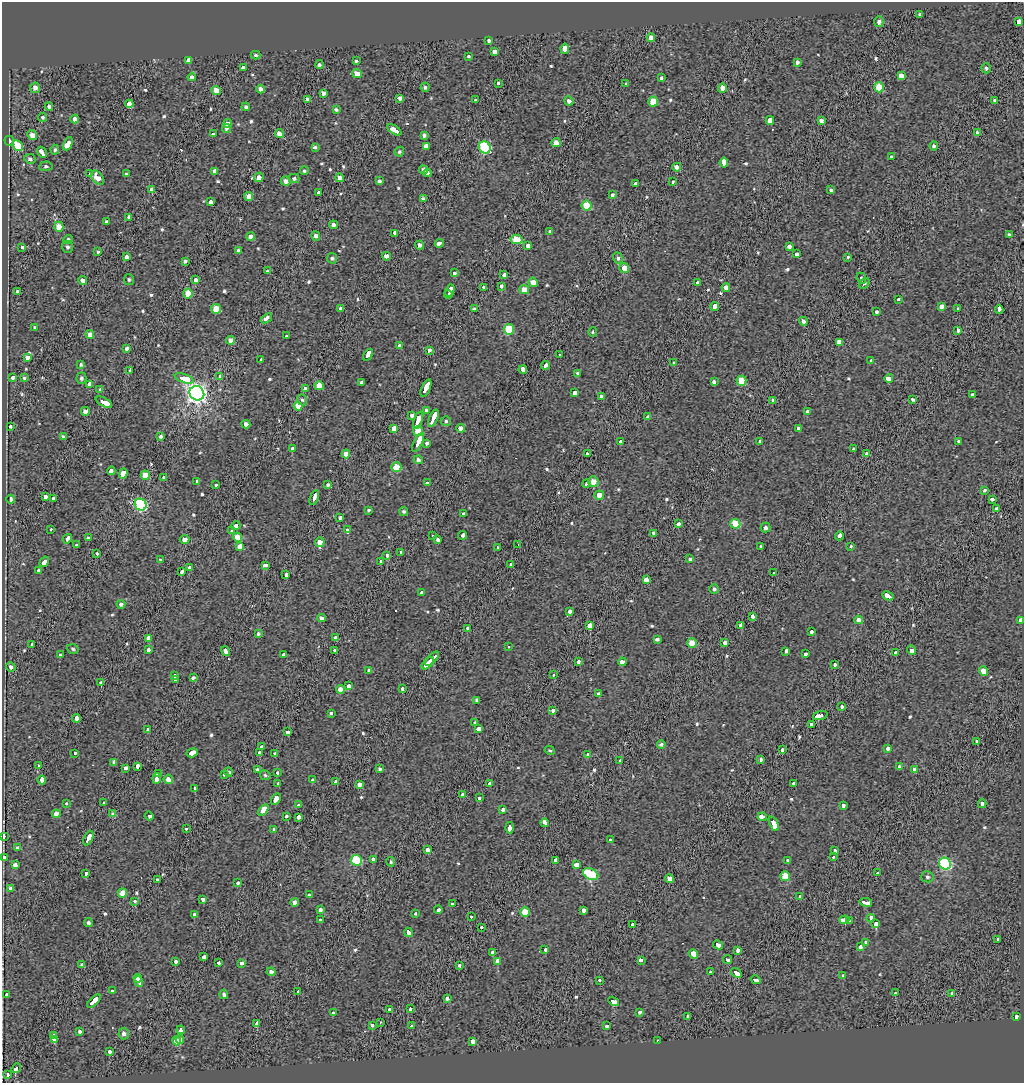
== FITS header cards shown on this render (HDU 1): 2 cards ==
NAXIS1  =                 1022
NAXIS2  =                 1081

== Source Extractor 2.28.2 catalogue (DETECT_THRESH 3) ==
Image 1022 x 1081 px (HDU 1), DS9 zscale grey, 1 PNG px = 1 image px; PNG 1026 x 1085 px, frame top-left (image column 1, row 1081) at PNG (2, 2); each listed source drawn as its Kron ellipse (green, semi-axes under 4 px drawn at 4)
Background -0.0424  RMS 0.042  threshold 0.125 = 3 sigma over >= 5 px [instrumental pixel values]
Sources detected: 583; of the 583, the 500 brightest by FLUX_AUTO listed and drawn (83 fainter detections omitted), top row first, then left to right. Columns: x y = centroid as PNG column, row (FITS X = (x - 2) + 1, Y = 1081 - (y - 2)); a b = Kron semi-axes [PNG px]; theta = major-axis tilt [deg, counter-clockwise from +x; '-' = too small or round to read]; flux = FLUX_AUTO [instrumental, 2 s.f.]
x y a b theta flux
920 15 3 3 - 41
879 22 5 4 - 9.1
1018 22 3 3 - 180
651 38 4 4 - 17
489 40 3 3 - 5
565 49 5 3 - 300
495 51 4 3 - 150
256 55 5 4 - 5.1
469 56 4 4 - 4.1
189 61 3 3 - 250
356 61 3 3 - 4.7
797 62 4 3 - 7.9
319 65 4 4 - 6.3
243 67 3 3 - 60
986 68 5 4 - 6.3
357 74 5 4 - 30
901 75 4 4 - 19
192 77 4 3 - 120
661 77 3 3 - 20
498 83 3 3 - 20
626 84 3 3 - 39
425 87 4 4 - 5.2
879 87 5 4 - 66
35 88 5 5 - 17
722 88 4 4 - 23
261 89 4 4 - 12
216 90 5 4 - 30
323 93 4 3 - 9.1
400 98 4 3 - 9.9
308 99 4 4 - 13
475 100 3 3 - 22
569 101 4 4 - 9.5
995 101 4 3 - 7.2
653 102 5 5 - 55
129 104 4 3 - 370
49 106 4 3 - 9.5
246 107 4 4 - 6.5
336 110 4 3 - 5.1
42 117 4 4 - 4.6
75 119 4 4 - 12
770 120 4 4 - 200
821 121 4 3 - 9.1
227 124 4 4 - 19
226 128 4 4 - 5.5
394 130 8 3 -32 170
977 133 4 3 - 9.3
213 134 3 3 - 29
279 134 4 4 - 16
32 135 5 4 - 21
424 135 4 3 - 6.2
9 141 5 5 - 6.9
556 143 5 4 - 19
68 144 7 4 66 59
18 145 6 4 -46 82
426 146 4 4 - 16
934 146 4 4 - 6.5
485 147 6 5 - 280
315 148 4 3 - 24
55 150 5 4 - 5.7
42 152 6 3 -59 170
399 152 5 4 - 5.3
891 156 3 3 - 18
30 159 6 5 - 8.9
724 163 5 3 - 760
46 166 6 5 - 5.6
677 167 4 4 - 18
423 170 4 4 - 10
215 171 4 4 - 9.7
304 171 4 4 - 4.9
427 173 4 4 - 6.2
90 174 4 3 - 66
126 174 4 3 - 4.4
259 177 5 4 - 19
97 178 8 5 -50 27
340 178 4 4 - 16
294 179 5 4 - 7.1
286 181 5 5 - 11
379 181 4 3 - 6.2
673 181 3 3 - 18
636 184 4 3 - 41
151 190 4 4 - 11
831 190 3 3 - 22
318 192 3 3 - 43
612 195 3 3 - 41
249 197 4 4 - 25
423 199 4 3 - 8.3
210 202 4 3 - 40
587 205 5 5 - 93
129 217 4 3 - 44
107 222 4 3 - 6.2
333 225 4 4 - 9.1
59 227 5 4 - 37
550 231 4 3 - 4.4
394 233 4 3 - 37
1009 235 4 3 - 5.5
251 236 4 4 - 18
316 236 5 4 - 11
517 239 6 4 -10 72
68 240 5 4 - 5.7
439 243 4 3 - 76
420 245 4 4 - 9.6
528 246 4 3 - 69
21 247 3 3 - 20
67 247 6 5 - 6.3
789 247 4 3 - 41
238 250 4 3 - 5
98 252 3 3 - 4.3
796 254 4 3 - 29
386 256 4 4 - 19
127 257 4 4 - 13
847 257 3 3 - 16
332 258 5 5 - 6.3
618 258 5 4 - 6.8
185 261 4 3 - 6.5
624 268 5 5 - 31
268 271 3 3 - 25
454 273 3 3 - 27
504 275 3 3 - 57
861 278 6 4 -66 5.3
129 279 5 5 - 4.7
195 280 3 3 - 92
83 281 4 4 - 15
533 282 4 4 - 22
697 283 3 3 - 37
864 283 6 4 48 5.6
501 286 4 3 - 30
484 287 3 3 - 23
726 288 4 4 - 18
524 290 5 4 - 34
17 291 3 3 - 29
450 291 6 3 62 130
188 293 5 4 - 45
448 294 4 3 - 69
899 299 3 3 - 19
715 306 4 3 - 62
941 306 4 4 - 12
341 308 4 4 - 5.8
216 309 5 5 - 51
475 309 4 3 - 10
957 309 3 3 - 23
999 309 4 3 - 55
877 312 3 3 - 20
266 318 6 3 37 62
803 321 4 4 - 9.8
35 328 4 4 - 5.7
509 329 5 5 - 95
957 330 3 3 - 34
593 332 4 4 - 4.8
90 334 4 4 - 14
287 336 3 3 - 22
230 340 4 4 - 19
839 343 4 3 - 630
399 346 3 3 - 34
127 348 3 3 - 47
429 350 4 3 - 6.9
560 354 3 3 - 31
368 355 6 3 58 280
27 357 4 3 - 37
261 359 3 3 - 21
871 360 3 3 - 20
674 363 4 3 - 4.5
81 364 4 4 - 5.9
545 366 4 3 - 64
130 370 3 3 - 18
523 370 4 3 - 58
578 373 3 3 - 25
220 376 3 3 - 26
13 377 3 3 - 30
24 378 3 3 - 17
81 378 5 5 - 5.9
184 378 10 3 -19 350
889 378 4 3 - 210
714 381 3 3 - 36
741 381 5 5 - 63
361 382 3 3 - 53
90 384 4 4 - 150
319 386 4 4 - 29
426 388 9 3 67 270
100 389 3 3 - 24
305 389 4 4 - 9.8
197 393 8 7 - 1600
575 393 3 3 - 78
973 395 3 3 - 72
601 396 4 4 - 7.7
913 399 4 3 - 4.6
302 400 6 4 -70 5.2
773 400 4 4 - 4.4
104 402 9 3 -27 300
298 406 4 4 - 42
426 410 3 3 - 27
85 411 4 4 - 14
808 412 3 3 - 66
412 415 3 3 - 53
648 417 3 3 - 110
433 418 9 3 68 270
418 420 9 3 69 170
446 421 5 5 - 6.1
246 424 4 4 - 12
10 426 3 3 - 29
394 428 4 3 - 210
460 428 4 4 - 20
798 428 4 3 - 21
418 431 5 5 - 56
161 436 4 4 - 7.1
63 437 4 3 - 7.6
621 441 4 3 - 43
418 442 10 3 63 250
760 442 3 3 - 7
959 442 3 3 - 29
427 443 4 3 - 41
293 448 3 3 - 23
854 449 3 3 - 37
587 453 3 3 - 27
346 454 4 4 - 18
866 454 4 3 - 7.5
418 460 4 4 - 7.8
396 467 5 5 - 63
111 471 4 3 - 65
123 473 5 4 - 320
145 475 4 4 - 39
164 477 3 3 - 28
197 481 4 3 - 20
593 482 5 5 - 24
427 483 4 3 - 43
586 484 4 3 - 71
216 485 3 3 - 13
328 485 4 3 - 5.2
984 490 3 3 - 17
599 495 5 4 - 27
45 497 4 3 - 110
314 498 8 3 68 140
11 499 4 3 - 58
53 499 4 3 - 42
992 499 4 3 - 35
141 505 6 5 - 340
997 508 4 3 - 9.6
369 510 3 3 - 13
404 511 4 4 - 5.3
464 514 3 3 - 44
340 517 3 3 - 70
678 524 3 3 - 78
735 524 5 5 - 88
236 526 4 3 - 57
765 528 5 5 - 7
51 529 3 3 - 22
347 530 4 3 - 280
232 531 3 3 - 29
653 533 4 3 - 26
463 535 4 3 - 44
433 536 3 3 - 45
839 536 4 3 - 77
237 537 5 4 - 43
88 538 4 4 - 5.3
67 539 5 3 - 64
184 540 5 4 - 18
438 540 4 3 - 8.5
320 542 5 4 - 24
76 545 3 3 - 14
518 545 3 2 - 21
240 546 4 4 - 390
851 546 3 3 - 19
761 547 4 3 - 40
498 548 3 3 - 18
401 552 3 3 - 21
97 554 3 3 - 20
387 555 3 3 - 61
690 559 3 3 - 22
161 560 4 3 - 4.7
381 561 4 3 - 46
44 562 6 3 58 110
511 564 3 3 - 23
265 565 4 3 - 44
189 567 3 3 - 33
39 570 3 3 - 26
182 571 3 3 - 37
774 573 3 3 - 33
286 575 3 3 - 51
646 580 4 3 - 110
714 589 5 4 - 6
422 592 3 3 - 30
888 596 6 3 -27 92
121 604 4 4 - 6.3
570 611 3 3 - 47
752 616 3 3 - 36
321 618 4 4 - 14
859 620 4 4 - 21
1021 621 4 3 - 86
741 625 4 3 - 110
590 626 4 3 - 950
468 628 4 3 - 46
811 632 3 3 - 59
258 633 4 4 - 5.8
149 638 3 3 - 88
335 638 4 3 - 8.7
657 639 4 3 - 7.6
724 642 3 3 - 120
692 643 4 4 - 51
32 644 3 3 - 27
509 647 3 3 - 120
73 649 6 4 -18 4.9
148 649 3 3 - 34
334 650 3 2 - 14
912 650 4 3 - 150
226 651 5 3 - 87
786 651 4 3 - 56
895 652 3 3 - 18
61 654 3 3 - 25
283 654 3 3 - 24
805 654 3 3 - 28
432 659 9 3 47 170
578 662 4 3 - 33
622 662 4 4 - 17
428 663 7 3 45 150
835 665 3 3 - 17
11 667 5 4 - 9.5
369 671 4 3 - 51
984 671 4 4 - 37
174 675 3 3 - 23
553 675 3 2 - 28
193 677 4 3 - 55
175 680 4 3 - 35
101 682 3 3 - 45
348 686 4 3 - 61
402 688 3 3 - 34
340 689 4 4 - 24
599 694 4 3 - 7.8
476 700 3 3 - 27
842 706 3 3 - 19
553 710 4 3 - 26
331 713 3 3 - 36
820 715 7 3 18 360
76 718 4 3 - 83
475 723 4 3 - 5.1
811 725 3 3 - 27
479 729 4 3 - 200
147 730 4 3 - 23
287 732 4 3 - 59
977 741 3 3 - 52
661 744 4 3 - 6.9
262 747 3 3 - 95
782 749 3 3 - 64
888 749 4 3 - 28
550 750 5 4 - 4.4
75 753 3 3 - 28
192 753 6 3 18 260
260 753 3 3 - 71
275 754 3 3 - 52
588 754 4 3 - 31
761 759 4 3 - 6.5
620 761 4 3 - 40
114 762 4 3 - 48
39 765 3 3 - 32
137 766 4 3 - 54
899 766 3 3 - 7.7
125 768 4 3 - 35
380 769 4 3 - 6.3
914 769 3 3 - 77
258 770 4 3 - 9
228 772 4 4 - 5.8
278 773 3 3 - 17
159 774 3 3 - 20
224 774 3 3 - 29
265 775 5 4 - 5
157 778 5 3 - 97
168 779 5 4 - 19
42 780 4 3 - 64
313 780 4 3 - 31
335 781 4 3 - 39
490 783 3 3 - 84
794 783 3 3 - 29
278 784 3 3 - 25
359 785 4 4 - 15
195 788 4 3 - 45
462 795 4 3 - 5.3
480 798 4 3 - 25
276 799 6 3 59 130
66 803 3 3 - 40
103 803 3 3 - 15
982 804 4 3 - 39
298 805 4 3 - 59
843 806 4 3 - 49
263 810 6 4 55 58
503 810 3 3 - 40
56 814 4 4 - 20
113 814 4 4 - 8.7
149 816 4 3 - 160
286 816 3 3 - 23
298 817 3 3 - 75
762 817 4 3 - 99
544 823 4 3 - 120
774 824 8 3 -66 230
186 828 3 3 - 24
510 828 6 3 -87 110
273 829 3 3 - 14
3 836 3 3 - 52
88 838 8 3 65 150
611 840 3 3 - 89
17 847 3 3 - 16
428 849 3 3 - 550
834 851 4 3 - 44
4 857 4 3 - 56
833 857 3 3 - 17
373 859 3 3 - 25
356 860 5 5 - 180
555 860 4 3 - 26
787 861 3 3 - 12
391 862 4 4 - 4.6
945 864 6 5 - 330
15 865 4 4 - 15
576 865 4 3 - 100
86 873 3 3 - 51
878 873 3 3 - 31
591 874 8 5 -26 190
785 876 5 5 - 79
927 877 6 5 - 5.6
669 879 4 4 - 21
157 880 3 3 - 170
237 883 4 3 - 20
11 889 4 4 - 12
122 893 4 4 - 31
309 895 3 3 - 41
800 896 3 3 - 17
203 899 4 3 - 34
135 901 3 3 - 15
294 902 4 4 - 13
866 902 6 3 -8 250
452 903 3 3 - 28
320 910 4 4 - 7
438 910 4 3 - 34
583 911 4 3 - 65
525 912 5 5 - 59
194 914 3 3 - 44
416 914 3 3 - 22
471 917 3 3 - 19
871 918 4 3 - 68
320 920 3 3 - 26
844 920 5 3 - 210
850 921 4 3 - 43
88 923 4 4 - 6
633 924 3 3 - 150
876 924 3 3 - 370
481 927 3 3 - 18
408 932 4 3 - 67
997 939 3 3 - 15
866 942 3 3 - 190
718 945 5 3 - 67
860 947 4 3 - 64
545 950 4 3 - 40
737 950 4 3 - 36
492 953 4 3 - 98
693 954 5 3 - 120
204 957 3 3 - 63
641 960 4 3 - 28
728 960 4 3 - 53
175 961 3 3 - 28
498 961 3 3 - 310
218 963 3 3 - 34
241 963 4 3 - 36
82 964 3 3 - 4.1
459 965 3 3 - 18
271 972 4 4 - 11
710 972 3 3 - 15
736 973 6 3 -38 100
843 976 3 3 - 34
138 978 4 3 - 140
600 980 3 3 - 15
755 980 5 3 - 81
139 981 5 3 - 130
112 991 3 3 - 22
298 992 4 3 - 30
895 993 3 3 - 45
952 993 3 3 - 6.1
224 994 5 4 - 8.1
7 995 3 3 - 50
447 998 3 3 - 30
94 1001 8 3 44 220
614 1001 6 3 -31 200
390 1009 3 3 - 85
410 1009 3 3 - 28
334 1012 3 3 - 140
639 1012 3 3 - 19
687 1016 3 3 - 4.6
1017 1016 3 3 - 39
380 1022 3 3 - 130
257 1023 4 3 - 340
372 1025 3 3 - 32
412 1026 3 3 - 49
607 1026 4 3 - 26
181 1030 4 3 - 62
80 1031 3 3 - 6.3
124 1034 6 5 - 10
54 1036 3 3 - 180
55 1039 4 3 - 110
180 1039 4 3 - 40
658 1040 3 3 - 5.6
177 1041 5 4 - 46
473 1041 4 4 - 15
110 1051 3 3 - 45
16 1068 5 3 - 110
7 1075 3 3 - 19
At the frame edge (FLAGS 8, measured only in part): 2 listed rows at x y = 3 836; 4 857
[83 fainter detections neither listed nor drawn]